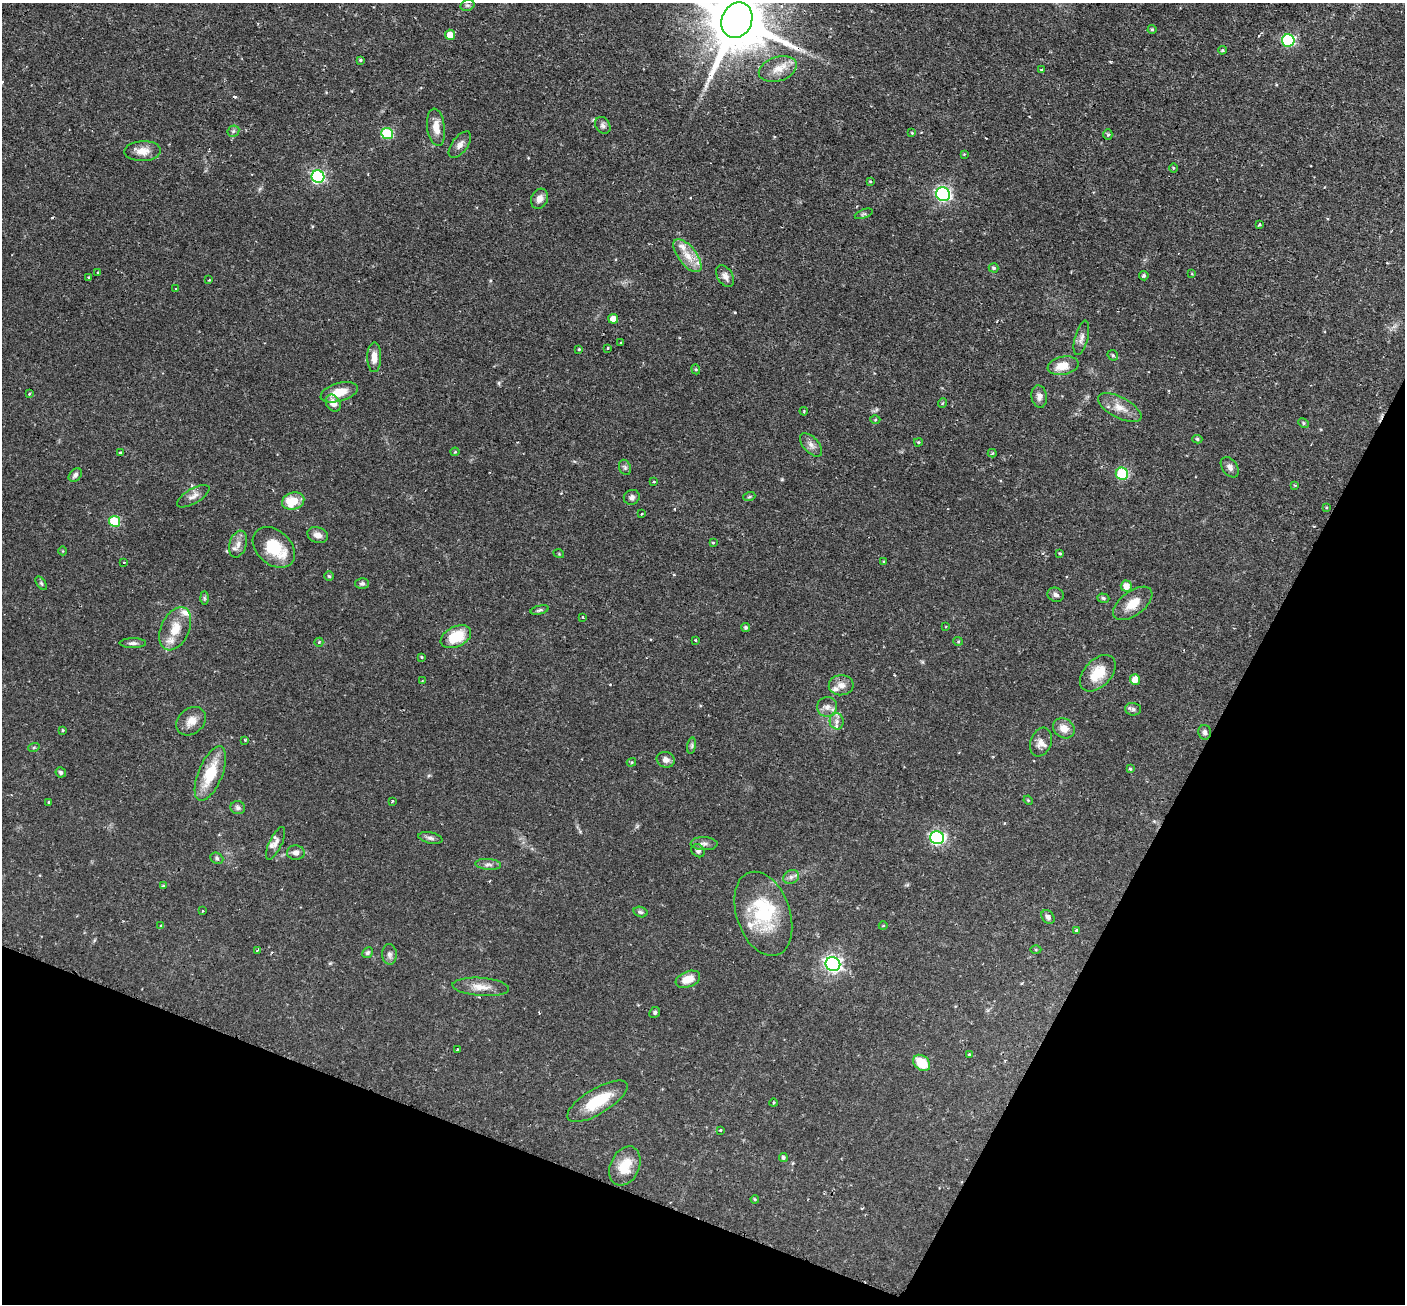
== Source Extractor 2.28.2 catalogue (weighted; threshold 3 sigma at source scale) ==
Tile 15 of 4 x 4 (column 3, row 4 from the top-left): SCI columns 2810-4212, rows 286-1587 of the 5629 x 5644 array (HDU 1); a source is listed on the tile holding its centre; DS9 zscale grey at full resolution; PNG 1407 x 1306 px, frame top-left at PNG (2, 3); each listed source drawn as its Kron ellipse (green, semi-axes under 4 px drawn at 4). Shown black and unused: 22% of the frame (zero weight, under 2 of 3 exposures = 1% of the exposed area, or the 3 px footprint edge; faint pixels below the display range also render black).
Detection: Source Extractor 2.28.2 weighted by HDU 2 'WHT'; one run over the whole footprint, this tile lists its part. Background 0.0673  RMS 0.0044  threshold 0.02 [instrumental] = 3 sigma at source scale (4.5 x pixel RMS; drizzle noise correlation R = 1.50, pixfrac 1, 0.05/0.05 arcsec/px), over >= 5 px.
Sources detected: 172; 2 inside a brighter object's white glare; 3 cosmic-ray / hot-pixel residue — neither listed nor drawn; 10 inside a brighter listed object's ellipse — not listed separately; the other 157 listed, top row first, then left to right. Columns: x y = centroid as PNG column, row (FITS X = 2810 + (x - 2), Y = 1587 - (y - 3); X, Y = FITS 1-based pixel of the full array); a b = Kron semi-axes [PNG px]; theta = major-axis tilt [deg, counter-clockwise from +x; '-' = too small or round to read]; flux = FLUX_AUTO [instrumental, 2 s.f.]
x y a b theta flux
467 5 7 5 17 0.92
737 20 18 15 65 4100
1152 29 4 4 - 0.58
450 35 5 5 - 5.4
1288 40 6 6 - 45
1222 50 4 3 - 0.71
360 60 4 3 - 0.52
778 69 20 12 18 6
1041 70 3 3 - 0.7
603 125 9 7 -55 1.5
436 127 18 9 -82 5.1
233 131 6 5 - 0.96
387 133 6 5 - 30
912 133 3 3 - 0.36
1108 135 5 4 - 0.65
460 145 15 8 53 2.5
143 151 18 10 2 4.8
964 154 4 4 - 0.36
1173 168 5 3 - 0.43
318 177 6 6 - 66
870 181 4 4 - 0.47
943 194 7 6 - 89
539 199 10 8 63 2.8
864 214 9 4 21 0.74
1259 224 4 3 - 0.54
687 256 19 9 -52 6.4
994 268 5 4 - 0.89
98 272 3 3 - 0.45
1192 274 4 3 - 0.33
725 276 12 7 -60 2.3
1144 276 5 4 - 0.96
89 278 4 3 - 0.71
209 280 3 3 - 0.48
176 289 3 2 - 0.61
613 319 5 5 - 5.2
1081 338 18 6 75 2.4
621 343 3 2 - 0.54
607 348 4 3 - 0.63
579 349 3 3 - 0.41
1113 355 6 4 -46 0.58
374 357 15 7 90 4.3
1063 366 16 9 12 7.2
696 369 5 4 - 0.55
339 392 19 9 16 6.7
29 394 3 3 - 0.49
1039 397 11 7 -81 2.2
333 403 9 7 -55 3.9
943 403 5 3 - 0.4
1120 408 24 10 -28 5.9
804 411 4 4 - 0.43
875 419 5 3 - 0.44
1303 423 5 4 - 0.63
1197 439 5 4 - 0.72
918 442 4 3 - 0.53
811 445 14 7 -47 2.5
120 452 3 3 - 1.2
455 452 4 4 - 0.46
992 453 4 4 - 0.43
625 467 8 6 -69 1.1
1230 467 11 7 -54 2
1122 474 6 6 - 31
75 475 8 5 47 1.4
654 482 4 3 - 0.36
1295 485 4 3 - 0.43
193 496 18 7 31 2.8
632 497 8 7 - 1.5
749 497 6 4 19 0.62
293 501 11 8 16 9.7
1326 508 4 3 - 0.37
641 514 3 2 - 0.67
115 521 5 5 - 25
318 535 10 7 -22 2.8
713 543 4 3 - 0.45
238 544 14 8 73 3.3
274 547 24 17 -42 15
63 551 4 3 - 0.3
1060 553 3 2 - 0.51
559 554 5 3 - 0.41
124 562 3 2 - 0.5
884 562 4 3 - 0.4
329 576 5 4 - 0.69
41 583 8 4 -54 0.75
362 583 7 5 -1 1.1
1126 586 5 5 - 4.5
1056 595 8 7 - 1.3
204 598 7 4 -89 0.69
1103 598 6 4 -18 0.73
1133 603 23 12 37 7.1
540 610 9 4 13 0.9
583 617 4 2 - 0.33
746 627 4 4 - 0.94
946 627 4 2 - 0.41
175 629 23 14 65 9.1
456 637 16 10 26 14
695 640 3 3 - 0.53
958 641 4 4 - 0.5
319 642 4 4 - 0.57
133 643 13 5 0 1.5
421 657 4 4 - 0.45
1098 673 22 13 46 11
1135 680 5 5 - 4.7
422 681 3 2 - 0.36
841 685 12 10 5 3.3
827 707 10 10 - 2.7
1133 709 8 6 -4 1.2
191 721 16 12 39 4.4
837 721 8 7 - 1.9
1064 728 11 9 -35 4.3
63 730 4 3 - 0.49
1205 732 7 6 - 1.3
245 740 3 3 - 0.37
1041 742 15 10 69 3.4
692 746 8 4 82 0.81
34 747 6 3 19 0.53
666 760 9 7 -19 2.3
631 762 5 4 - 0.52
1130 769 4 3 - 0.49
61 772 5 5 - 1
210 774 29 12 68 15
1028 800 5 4 - 0.4
392 801 4 3 - 0.54
49 802 3 3 - 0.51
238 808 7 6 - 1.3
430 838 12 5 -12 1.5
937 838 7 6 - 82
276 843 18 6 65 2.4
704 844 13 6 -2 2
698 851 7 6 - 1.2
296 853 9 7 -3 2.1
217 858 7 5 -24 0.89
488 864 13 5 -4 1.6
791 877 8 6 27 1.6
163 886 4 3 - 0.55
203 911 3 2 - 0.42
641 912 7 5 -17 0.9
763 914 43 26 -71 28
1048 917 7 5 -48 1.3
161 926 3 3 - 0.54
883 926 4 3 - 0.3
1076 930 4 3 - 1.8
1036 949 5 3 - 0.48
257 950 3 3 - 0.46
368 953 5 5 - 0.93
389 954 10 7 -88 1.8
833 964 7 6 - 150
688 979 13 8 21 6.3
481 987 28 9 -4 5.6
655 1012 6 5 - 0.81
458 1049 3 2 - 0.38
970 1054 4 3 - 1.1
922 1063 9 7 -42 11
597 1101 34 12 31 15
773 1103 4 3 - 0.48
720 1130 3 3 - 0.51
783 1158 4 4 - 0.88
625 1166 20 14 65 9.8
755 1199 4 3 - 0.45
Overlapping masked pixels (flux is a lower limit): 1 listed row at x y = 737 20
Isophote crosses this tile's border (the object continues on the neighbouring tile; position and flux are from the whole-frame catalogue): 1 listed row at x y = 737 20